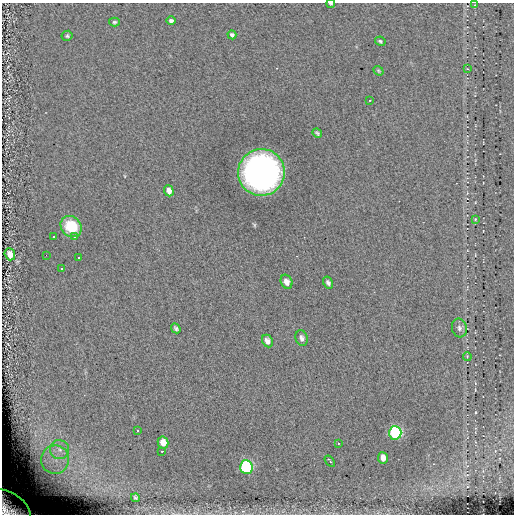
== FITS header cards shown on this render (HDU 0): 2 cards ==
NAXIS1  =                  512 / length of data axis 1
NAXIS2  =                  512 / length of data axis 2

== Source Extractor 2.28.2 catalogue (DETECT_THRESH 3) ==
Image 512 x 512 px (HDU 0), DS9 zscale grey, 1 PNG px = 1 image px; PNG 516 x 516 px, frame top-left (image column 1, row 512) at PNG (2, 3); each listed source drawn as its Kron ellipse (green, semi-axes under 4 px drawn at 4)
Background 0.0607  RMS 4.9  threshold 14.8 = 3 sigma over >= 5 px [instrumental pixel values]
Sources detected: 40; all 40 listed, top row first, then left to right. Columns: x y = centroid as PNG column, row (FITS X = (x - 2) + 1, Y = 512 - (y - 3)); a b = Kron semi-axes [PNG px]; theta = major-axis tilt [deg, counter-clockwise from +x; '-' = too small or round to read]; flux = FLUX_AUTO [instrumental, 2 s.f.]
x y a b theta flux
331 4 4 3 - 390
475 5 4 3 - 280
171 21 5 4 - 880
114 22 5 4 - 550
232 35 4 4 - 770
67 36 5 5 - 590
380 41 5 4 - 530
467 69 3 2 - 250
378 71 5 4 - 360
370 100 2 2 - 260
317 133 5 3 - 510
261 172 23 23 - 150000
169 191 6 4 -70 1600
475 219 3 2 - 260
71 227 11 10 - 12000
54 236 3 3 - 13000
74 237 3 3 - 13000
10 254 6 5 - 3600
46 255 2 2 - 13000
78 257 3 3 - 13000
62 268 3 3 - 13000
286 282 7 5 -67 1800
328 283 6 4 -59 910
176 328 5 4 - 670
459 328 9 7 -77 1300
302 338 8 6 -75 1200
267 341 6 5 - 1500
467 356 4 2 - 260
137 430 3 3 - 320
395 433 7 6 - 56000
163 442 6 5 - 2700
338 443 3 2 - 290
60 450 9 9 - 2800
162 451 3 2 - 330
383 458 5 5 - 3100
55 460 14 14 - 6900
330 461 6 3 -54 1000
246 467 7 6 - 56000
135 498 5 3 - 510
9 508 24 14 -35 12000
At the frame edge (FLAGS 8, measured only in part): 2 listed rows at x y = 331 4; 9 508